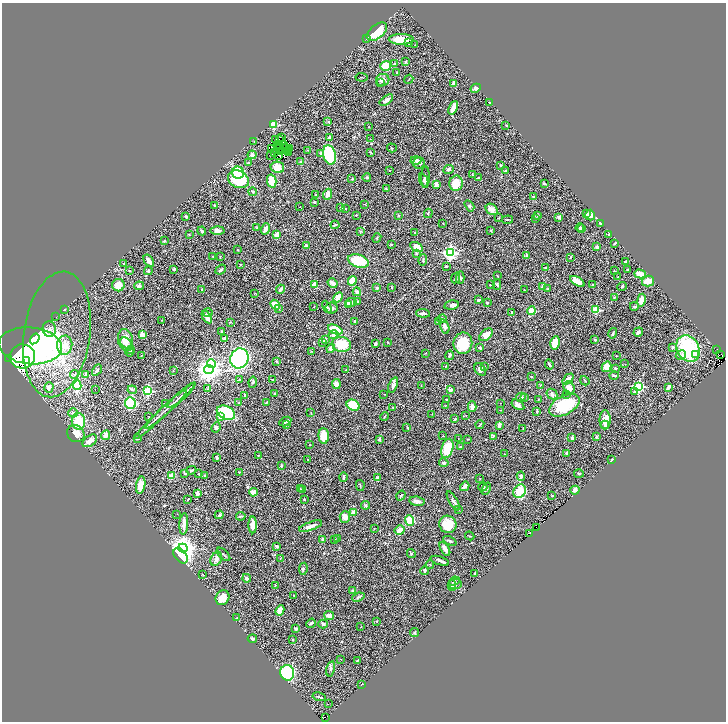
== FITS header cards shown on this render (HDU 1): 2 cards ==
NAXIS1  =                 1448
NAXIS2  =                 1439

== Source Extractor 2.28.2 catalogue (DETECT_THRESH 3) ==
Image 1448 x 1439 px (HDU 1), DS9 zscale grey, zoomed out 1/2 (1 PNG px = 2 x 2 image px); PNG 728 x 724 px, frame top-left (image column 1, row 1438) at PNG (2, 3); each listed source drawn as its Kron ellipse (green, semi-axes under 4 px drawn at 4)
Background 0.625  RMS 0.043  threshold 0.128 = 3 sigma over >= 5 px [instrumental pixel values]
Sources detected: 473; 46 cannot appear on this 1/2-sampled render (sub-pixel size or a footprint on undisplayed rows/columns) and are neither listed nor drawn; the other 427 listed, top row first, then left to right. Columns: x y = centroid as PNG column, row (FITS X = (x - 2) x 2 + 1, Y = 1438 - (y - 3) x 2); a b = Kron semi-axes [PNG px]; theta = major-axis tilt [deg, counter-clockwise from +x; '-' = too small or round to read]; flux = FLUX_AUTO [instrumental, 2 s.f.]
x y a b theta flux
377 32 12 7 38 230
366 39 2 2 - 31
401 39 12 5 -1 130
409 42 2 1 - 28
415 45 2 1 - 2.3
406 62 3 3 - 6.1
394 64 4 3 - 8.8
385 66 5 4 - 120
397 72 3 2 - 5.6
362 77 6 1 -7 4.4
409 79 5 2 - 4.9
383 80 7 6 - 36
380 83 2 2 - 5.7
454 83 3 3 - 31
476 88 5 4 - 21
386 100 8 3 35 33
489 102 4 3 - 8.6
453 108 7 3 66 110
328 122 4 2 - 5.5
274 125 3 3 - 400
506 125 3 2 - 3.6
369 127 3 2 - 3.2
281 138 2 1 - 6.3
330 138 3 3 - 27
370 139 3 2 - 3.6
275 140 2 1 - 6.7
279 140 3 1 - 0.94
254 141 3 2 - 2.8
284 144 2 1 - 4.7
279 145 3 1 - 2.4
283 146 2 1 - 3.2
277 147 2 1 - 2.6
285 147 2 1 - 1.3
271 148 2 2 - 7.9
280 148 2 1 - 3.7
290 148 2 1 - 1.4
392 148 5 3 - 8.1
308 150 2 2 - 2.9
280 151 3 1 - 7.1
288 151 2 1 - 2.1
275 152 2 1 - 1.5
370 152 4 2 - 5
288 153 2 1 - 3
321 153 2 2 - 17
252 155 4 4 - 17
271 155 2 1 - 6.8
279 155 2 1 - 1.1
329 155 10 6 -75 450
416 160 5 4 - 29
301 162 2 2 - 70
248 163 3 2 - 6.8
419 163 6 5 - 21
501 165 4 2 - 7.2
277 167 7 5 -12 110
389 170 2 2 - 3.1
449 170 5 3 - 13
505 170 4 2 - 3.9
238 173 6 6 - 260
473 175 3 2 - 5.6
426 177 11 4 88 25
352 178 3 2 - 3.8
367 178 4 3 - 9.3
478 178 3 2 - 5
238 179 11 8 -25 400
424 180 7 3 -65 9.9
272 181 7 4 -78 100
456 183 7 6 - 120
436 184 4 3 - 28
544 184 3 2 - 9.6
386 189 3 2 - 6.8
253 192 4 3 - 6.8
316 194 3 2 - 3
328 194 5 4 - 32
533 196 3 2 - 7
314 202 2 2 - 14
365 204 2 2 - 3.2
215 205 3 2 - 6.4
469 206 6 4 -59 11
300 207 2 1 - 3.5
341 208 2 2 - 10
345 209 2 2 - 2.5
492 209 6 5 - 49
428 213 5 2 - 8.6
586 214 3 2 - 20
356 215 3 2 - 4.2
399 215 3 2 - 4
538 215 4 3 - 5.2
590 215 5 5 - 27
186 216 3 2 - 15
559 217 4 3 - 18
499 218 3 2 - 4.6
536 218 3 3 - 9.6
508 220 5 2 - 6
443 223 3 2 - 3.2
601 223 3 2 - 24
335 225 4 2 - 12
257 228 4 3 - 9
580 228 4 2 - 12
581 228 4 3 - 9
265 229 6 3 74 42
217 230 7 4 1 29
491 230 3 3 - 6.8
202 231 4 3 - 15
360 231 3 3 - 6.6
414 233 3 2 - 3.7
609 234 3 2 - 6.3
189 235 2 2 - 3.5
277 235 4 3 - 77
377 238 5 2 - 6.3
164 241 4 3 - 8.4
391 244 3 2 - 5.6
614 244 2 2 - 8.6
307 246 3 3 - 19
417 247 7 4 -30 110
597 247 3 3 - 15
238 250 2 2 - 4.3
416 253 4 3 - 7.7
450 253 4 4 - 1700
527 255 3 3 - 8.5
213 256 3 2 - 3.1
220 257 3 2 - 4.4
570 258 4 2 - 5
423 260 6 2 87 8.2
149 261 7 3 -55 37
358 261 11 6 -17 220
625 261 3 2 - 9.9
124 263 2 2 - 5
240 265 3 2 - 3.9
446 266 2 2 - 12
546 268 4 3 - 8.6
174 269 4 3 - 9.5
628 269 3 2 - 5.8
221 270 6 3 39 17
130 271 3 2 - 4.6
148 271 4 3 - 8.7
614 271 2 2 - 3.8
640 274 6 3 -15 110
497 276 2 2 - 4.1
618 277 2 2 - 3.1
456 278 5 3 - 15
460 278 6 3 86 13
352 281 5 4 - 130
577 281 8 3 -29 97
648 281 6 5 - 100
333 283 5 3 - 51
118 285 6 6 - 96
315 285 2 2 - 120
490 285 2 2 - 8.3
497 285 5 3 - 10
592 285 2 2 - 5.7
139 286 5 3 - 22
543 286 3 3 - 33
392 287 2 2 - 5.6
622 287 5 3 - 7.9
377 288 4 3 - 7.7
202 289 3 2 - 4.5
280 289 5 2 - 30
547 289 3 2 - 4.5
524 290 3 2 - 2.2
357 292 4 4 - 29
255 293 3 2 - 3.2
338 297 5 3 - 69
614 297 3 1 - 3.8
479 300 3 2 - 15
641 300 7 4 81 63
351 302 5 3 - 31
357 302 3 2 - 4.3
487 303 2 2 - 5.3
275 305 5 4 - 95
348 305 3 3 - 19
451 305 7 4 13 18
634 306 4 3 - 8.5
314 307 2 1 - 2.5
327 307 6 3 -63 12
331 308 6 5 - 35
64 309 2 2 - 3.6
278 309 3 3 - 14
596 310 3 3 - 420
531 311 4 4 - 69
512 312 3 2 - 9.3
208 313 4 2 - 6.6
423 313 7 3 -3 21
56 317 3 1 - 3.3
207 317 7 4 -58 51
442 319 5 3 - 13
161 320 2 2 - 3.1
355 321 3 3 - 24
438 321 4 3 - 28
230 322 2 2 - 3.6
445 327 7 4 -74 32
49 329 8 6 -80 35
335 330 8 4 -24 220
222 332 4 3 - 8.3
638 332 5 3 - 16
613 333 5 2 - 11
57 334 63 33 82 580
142 335 3 3 - 60
333 335 5 4 - 33
486 335 8 5 41 63
225 338 4 3 - 16
35 339 6 4 55 99
126 340 11 7 -77 82
325 340 2 2 - 84
595 340 2 2 - 21
323 342 3 3 - 9.8
388 342 2 2 - 4.6
126 343 6 4 -38 33
463 343 11 9 82 260
555 343 7 4 78 93
341 344 9 7 -12 250
375 344 3 3 - 23
65 345 9 7 86 84
30 346 32 18 -5 1500
673 347 3 3 - 20
331 348 5 4 - 33
480 348 4 2 - 8
688 348 14 10 -62 670
717 349 2 1 - 7.5
131 350 4 3 - 8.1
311 351 2 2 - 3.7
129 352 4 3 - 7.7
426 353 3 2 - 3.8
696 354 3 3 - 22
721 354 3 1 - 15
450 355 4 3 - 16
681 355 5 3 - 17
23 356 12 12 - 1300
141 356 2 1 - 2.6
616 356 2 1 - 2.3
239 358 10 9 - 1200
9 359 2 1 - 5.5
27 361 2 1 - 48
276 361 3 3 - 6.9
212 364 4 3 - 590
549 364 5 2 - 16
625 364 2 1 - 2
445 366 3 2 - 4.4
484 367 4 3 - 7
607 367 5 4 - 86
616 368 2 2 - 19
209 369 5 4 - 7100
480 369 7 5 -48 26
97 370 6 3 58 11
346 370 2 2 - 2.9
173 371 3 2 - 3.9
86 374 3 3 - 10
74 375 4 3 - 7.9
614 375 5 3 - 10
531 376 3 2 - 4.4
239 379 3 2 - 4.6
568 379 6 3 43 36
273 380 3 2 - 7.5
585 381 5 2 - 6.1
253 382 6 3 81 10
336 384 5 4 - 37
77 385 5 4 - 250
393 385 8 4 70 28
540 385 2 2 - 3.3
421 386 2 1 - 2.3
639 386 3 3 - 580
49 387 5 4 - 20
668 387 4 2 - 40
569 388 7 5 -67 62
95 389 2 2 - 8.5
207 389 3 2 - 4.7
132 390 5 4 - 11
450 390 2 2 - 83
148 391 3 3 - 590
635 392 2 2 - 32
274 393 3 2 - 4
384 394 2 2 - 4.3
552 394 6 5 - 25
566 394 3 2 - 5.4
181 395 18 2 42 34
245 395 3 2 - 8.2
521 397 5 4 - 26
524 397 3 3 - 8.7
446 399 2 2 - 4
538 399 3 2 - 4.5
266 402 3 2 - 3.1
130 403 6 5 - 520
239 403 3 2 - 5
500 403 2 1 - 2.3
165 404 3 3 - 6.2
353 405 7 5 -27 230
445 405 3 2 - 3.3
518 405 7 4 -34 35
564 405 16 9 27 370
170 406 33 2 43 57
393 407 2 2 - 7.7
472 407 5 4 - 34
501 410 2 2 - 3.3
537 411 4 2 - 9
73 413 5 4 - 13
226 413 9 6 -24 550
311 413 3 3 - 6.2
161 414 36 2 43 56
432 414 2 2 - 4.1
466 415 3 2 - 2.5
385 416 4 2 - 5.5
149 417 2 2 - 4.5
221 417 4 4 - 64
455 419 3 2 - 4.6
605 420 9 5 90 75
78 421 8 7 - 240
285 422 6 3 27 19
480 424 4 2 - 4.9
287 425 3 3 - 6.8
499 425 4 2 - 34
605 425 4 4 - 13
216 427 5 4 - 15
407 427 3 2 - 4.5
523 428 3 2 - 3.9
76 434 9 8 - 83
106 435 5 4 - 52
324 436 8 5 -87 130
443 436 3 2 - 3.9
493 436 3 2 - 8.4
596 437 3 3 - 10
572 438 2 2 - 50
137 439 3 3 - 5.8
379 439 4 3 - 13
458 439 2 1 - 6.3
468 439 2 2 - 3.3
90 441 8 5 35 63
310 444 2 2 - 6.9
460 447 3 2 - 6.5
447 448 10 5 73 220
567 453 3 3 - 14
505 454 3 2 - 4
258 455 2 2 - 3.8
217 458 4 2 - 12
612 459 3 2 - 7.9
308 460 3 2 - 3.2
444 463 5 4 - 15
281 466 4 3 - 8.4
191 470 5 3 - 8.5
239 472 2 2 - 4.4
185 473 3 3 - 11
579 473 5 2 - 6.6
199 474 2 2 - 16
204 475 3 2 - 5.1
172 476 4 3 - 83
521 476 5 4 - 21
343 477 5 3 - 14
378 478 4 3 - 23
480 479 2 1 - 2.1
141 485 8 4 80 87
360 485 5 2 - 5.2
465 486 5 3 - 45
483 487 4 3 - 17
300 489 2 1 - 3.4
486 489 6 3 67 22
302 490 3 3 - 13
575 490 4 4 - 29
520 491 7 5 53 180
253 492 4 4 - 57
198 493 3 3 - 42
401 495 5 3 - 9.1
552 496 3 2 - 2.9
188 499 3 2 - 4.3
304 499 2 2 - 10
417 501 8 4 -7 34
453 501 11 3 -59 23
366 505 4 4 - 9.2
459 510 2 2 - 6.9
353 512 2 2 - 78
177 514 2 2 - 1.9
219 515 4 4 - 14
241 516 5 3 - 7.5
345 517 6 5 - 41
410 521 5 4 - 170
184 524 11 3 86 65
448 524 9 8 - 150
253 525 8 4 -90 65
310 526 12 3 19 42
537 527 2 1 - 12
374 528 2 1 - 2.4
400 530 5 4 - 60
530 533 2 1 - 190
470 536 5 2 - 4.6
335 539 2 1 - 2.7
337 539 2 2 - 11
323 540 4 4 - 15
450 541 7 3 -25 13
277 546 3 2 - 14
183 548 4 4 - 6300
445 549 8 3 -60 39
223 554 8 2 -45 8.2
411 554 4 3 - 8.9
180 556 9 5 -52 1200
280 558 2 1 - 2.3
216 559 7 5 63 30
440 561 10 2 -18 44
430 565 4 2 - 5.6
303 569 6 3 81 12
424 571 4 3 - 8.4
475 574 4 2 - 7.3
202 575 3 2 - 3.3
247 578 4 3 - 17
454 581 6 3 25 11
455 584 6 5 - 23
275 585 3 2 - 4
452 585 5 3 - 8.3
353 591 3 3 - 22
294 596 3 2 - 4.8
358 597 6 3 22 12
223 598 8 6 59 80
280 610 5 3 - 140
329 616 5 3 - 55
237 618 3 2 - 3.2
377 621 3 2 - 5.1
311 623 5 3 - 9.9
323 624 5 3 - 11
361 627 2 2 - 3
296 629 3 2 - 20
414 632 4 4 - 10
252 639 5 2 - 20
293 639 3 2 - 5.7
341 659 2 1 - 3.2
357 660 3 2 - 7.4
331 669 8 4 77 17
287 673 8 7 - 630
361 685 3 1 - 3.4
319 697 7 3 -15 11
328 704 2 2 - 6.8
325 717 2 1 - 0.64
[46 sub-pixel or undisplayed-footprint detections neither listed nor drawn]